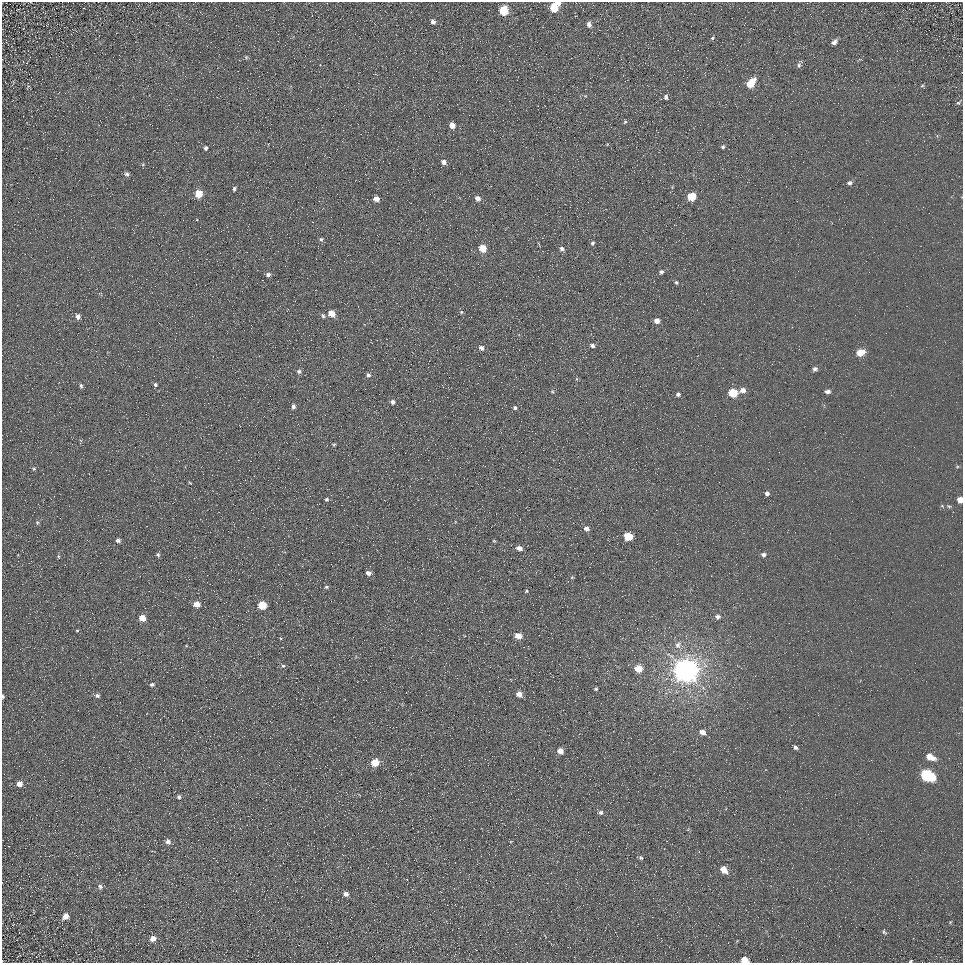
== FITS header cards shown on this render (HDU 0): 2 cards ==
NAXIS1  =                  961
NAXIS2  =                  961

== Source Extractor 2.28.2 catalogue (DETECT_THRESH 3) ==
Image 961 x 961 px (HDU 0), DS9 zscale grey, 1 PNG px = 1 image px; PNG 965 x 965 px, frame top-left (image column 1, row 961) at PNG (2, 2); no overlay
Background 5.2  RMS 7.8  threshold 23.3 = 3 sigma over >= 5 px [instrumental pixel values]
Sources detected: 110; all 110 listed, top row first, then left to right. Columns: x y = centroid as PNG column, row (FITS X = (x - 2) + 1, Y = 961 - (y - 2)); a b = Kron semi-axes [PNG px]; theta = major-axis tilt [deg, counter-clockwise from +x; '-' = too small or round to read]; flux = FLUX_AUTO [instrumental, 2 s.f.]
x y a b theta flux
558 3 5 4 - 2300
554 8 6 5 - 15000
504 11 6 6 - 20000
433 22 6 5 - 1900
589 24 6 5 - 2000
712 38 5 4 - 690
834 42 7 5 35 2200
246 57 6 5 - 710
799 65 8 5 80 1300
751 83 8 5 51 17000
922 86 5 3 - 560
666 97 7 5 85 1400
958 103 5 4 - 800
625 122 5 4 - 650
452 125 5 5 - 4300
723 147 5 4 - 1000
206 148 5 4 - 1000
443 162 6 5 - 2500
127 174 6 5 - 1200
375 182 2 2 - 290
849 183 6 5 - 1300
234 189 5 3 - 920
199 194 5 5 - 11000
691 197 6 5 - 17000
477 198 6 5 - 2800
376 199 5 4 - 3900
321 239 5 5 - 1000
593 243 6 5 - 1000
482 248 5 5 - 11000
562 249 6 5 - 1900
661 272 6 5 - 1300
268 275 6 5 - 1500
676 282 5 4 - 800
461 312 5 5 - 770
331 314 6 5 - 7300
78 316 6 5 - 2200
323 316 6 4 -72 920
657 321 5 5 - 3300
592 345 7 5 -35 1500
481 348 7 5 -43 1800
860 352 6 5 - 11000
302 360 3 3 - 470
815 369 6 5 - 1500
299 371 6 6 - 1200
368 375 6 6 - 1500
155 384 5 4 - 1000
81 386 6 4 -80 950
743 390 6 5 - 3200
552 391 5 4 - 650
828 391 5 4 - 1900
733 393 6 5 - 21000
678 394 5 5 - 1300
393 402 6 5 - 1500
293 406 5 5 - 1500
515 408 5 5 - 1000
334 444 7 4 -6 590
34 469 4 4 - 550
190 483 5 3 - 470
767 493 4 4 - 1500
326 499 4 4 - 950
960 500 5 4 - 5000
942 506 5 3 - 500
37 522 5 5 - 750
586 529 6 5 - 2200
628 536 6 5 - 19000
118 540 5 4 - 1400
494 541 4 3 - 540
519 548 6 4 -19 2800
158 555 5 4 - 920
764 555 5 4 - 1500
58 556 5 3 - 500
368 573 5 4 - 2400
572 577 5 3 - 430
326 587 5 4 - 850
526 591 5 4 - 560
196 604 5 5 - 5400
262 605 5 5 - 15000
718 617 6 5 - 1600
142 618 5 5 - 7300
77 630 5 3 - 460
518 636 6 5 - 5700
678 645 9 8 - 2700
283 666 5 5 - 910
638 669 5 5 - 11000
686 671 8 7 - 820000
152 685 5 4 - 1200
596 689 4 3 - 710
519 694 6 5 - 3800
97 696 6 5 - 1300
3 697 5 3 - 740
703 732 6 4 -22 3900
795 747 5 4 - 1200
560 751 5 5 - 4900
930 757 9 5 -25 7400
375 762 5 5 - 13000
927 775 10 6 -26 59000
19 784 5 5 - 3300
179 797 5 5 - 1200
601 812 6 5 - 1400
168 842 6 5 - 2400
641 858 6 5 - 970
723 869 6 5 - 6900
100 886 7 5 -33 1400
346 894 5 5 - 2400
66 916 7 6 - 3400
950 922 4 4 - 500
884 932 6 4 -48 790
153 938 7 6 - 3900
744 960 6 5 - 10000
910 961 4 2 - 550
At the frame edge (FLAGS 8, measured only in part): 5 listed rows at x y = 558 3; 960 500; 3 697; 744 960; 910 961